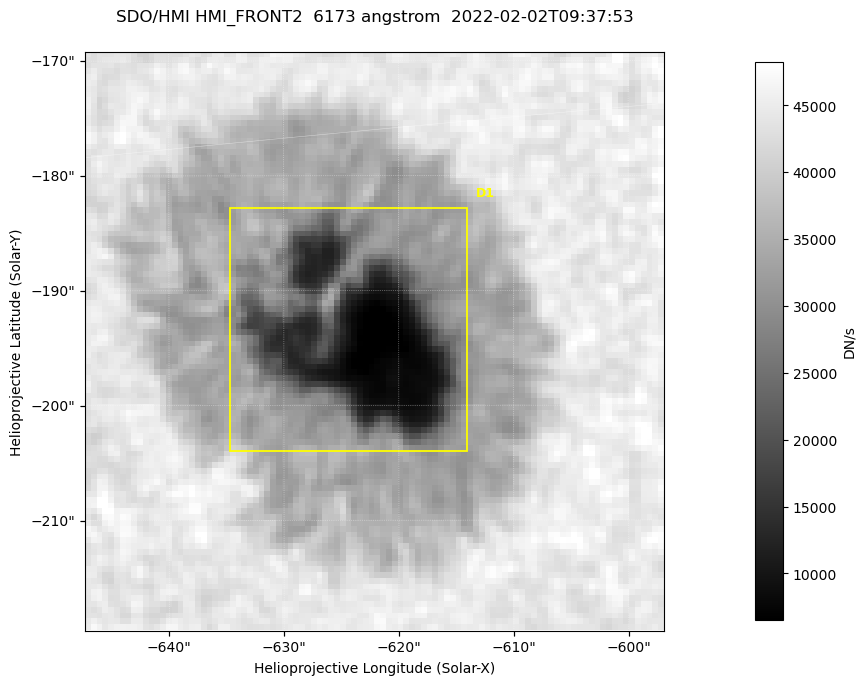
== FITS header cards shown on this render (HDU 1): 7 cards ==
TELESCOP= 'SDO/HMI '           / Telescope
INSTRUME= 'HMI_FRONT2'         / For HMI: HMI_SIDE1, HMI_FRONT2, or HMI_COMBINED
WAVELNTH=                6173. / [angstrom] Wavelength
DATE-OBS= '2022-02-02T09:37:53.400' / [ISO] Observation date {DATE__OBS}
CTYPE1  = 'HPLN-TAN'           / CTYPE1: HPLN
CTYPE2  = 'HPLT-TAN'           / CTYPE2: HPLT
BUNIT   = 'DN/s    '           / Physical Units

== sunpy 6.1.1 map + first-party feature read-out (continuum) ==
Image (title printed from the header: SDO/HMI HMI_FRONT2  6173 angstrom  2022-02-02T09:37:53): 100 x 100 px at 0.504 arcsec/px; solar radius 974 arcsec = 1931 px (partial field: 0.1% of the solar disc is inside the frame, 100% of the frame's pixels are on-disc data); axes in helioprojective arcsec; data unit DN/s (BUNIT, on the colour bar)
Orientation: roll -0.0702 deg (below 1 deg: not rotated)
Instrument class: CONTINUUM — white-light / continuum photospheric image (CONTENT/OBS_TYPE)
Dark features (sunspots / pores): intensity divided by the frame's on-disc median (partial field: no limb-darkening profile); reference = the frame's on-disc median (the 8%-of-disc-diameter window exceeds this field); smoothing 3 px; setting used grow <= 0.7, no closing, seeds <= 0.7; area >= 9 px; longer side >= 3 px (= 1.5 arcsec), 3 px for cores <= 0.7; partial field; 1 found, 1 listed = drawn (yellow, D1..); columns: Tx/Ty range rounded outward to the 2 arcsec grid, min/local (2 s.f., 1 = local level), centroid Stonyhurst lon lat
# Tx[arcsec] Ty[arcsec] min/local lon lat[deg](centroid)
D1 -636..-614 -204..-182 0.12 -42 -16